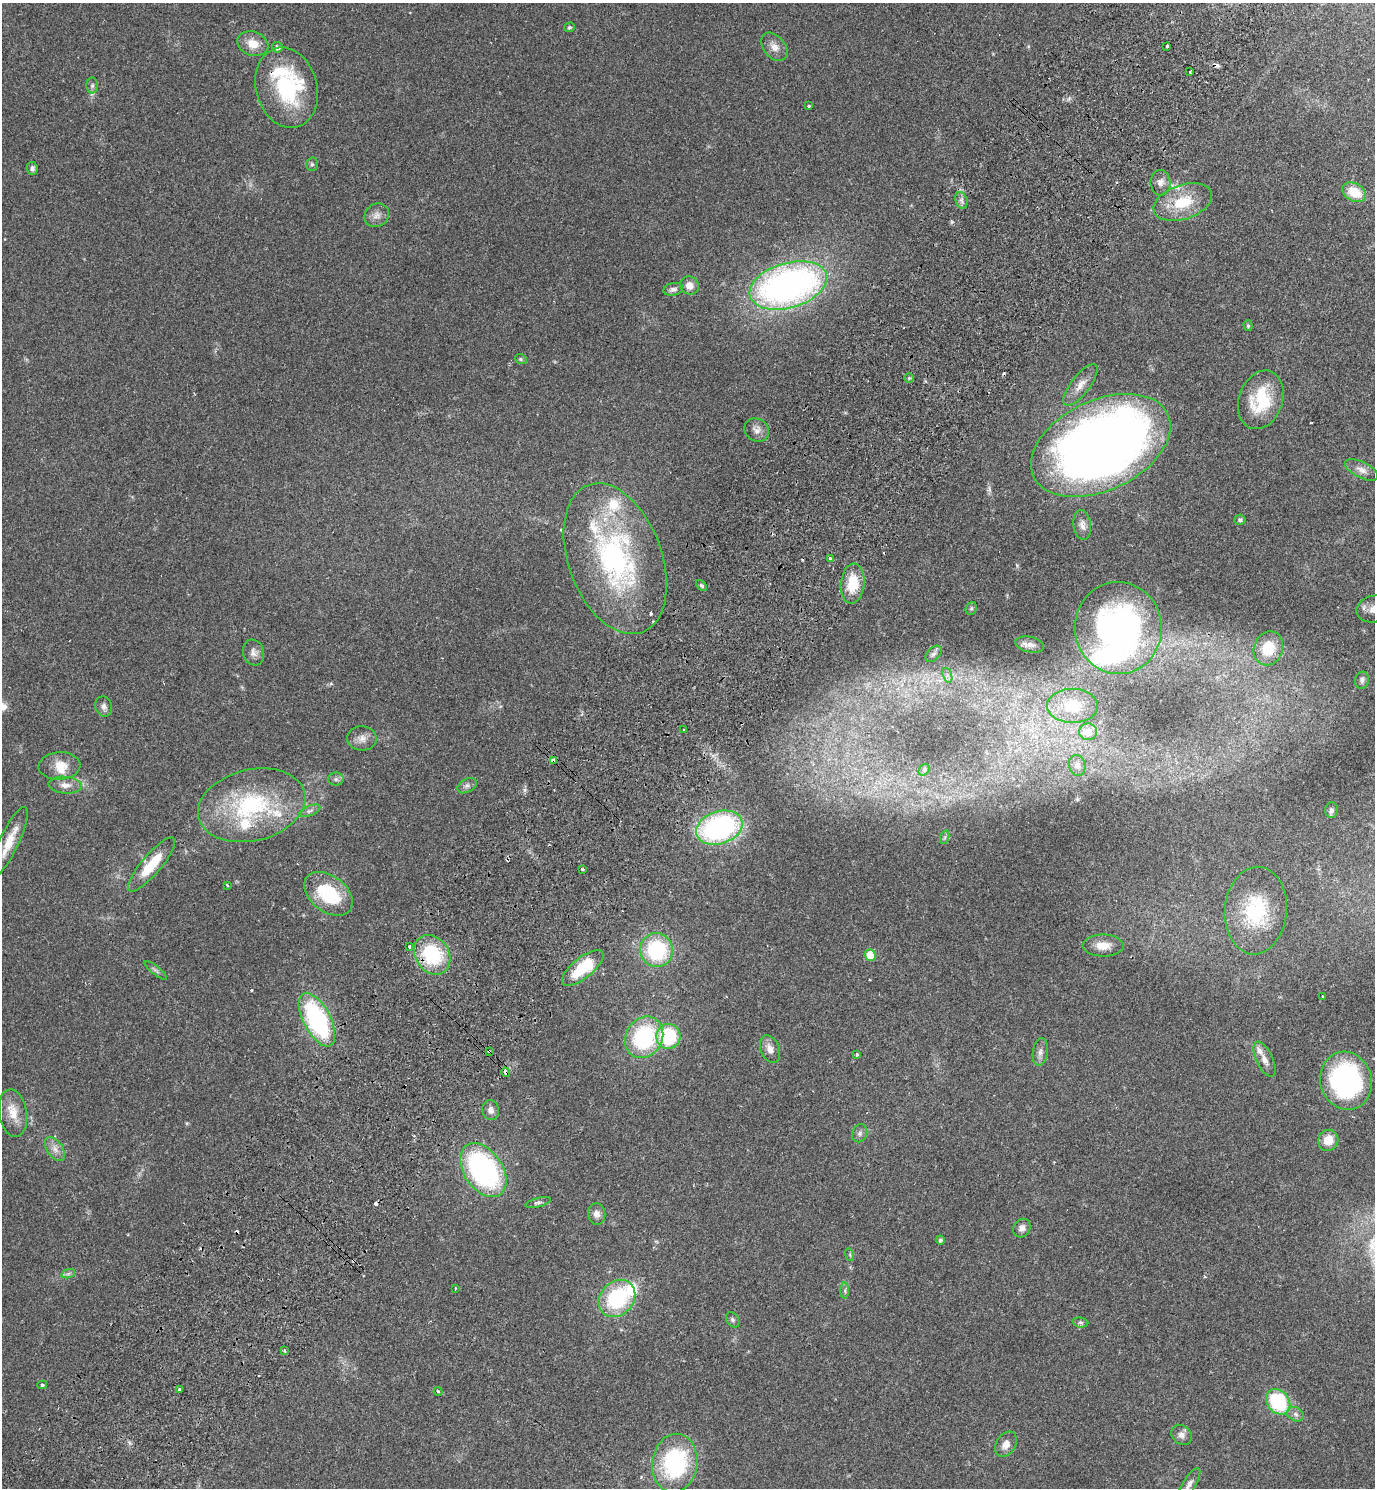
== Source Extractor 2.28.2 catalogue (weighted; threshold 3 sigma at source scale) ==
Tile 7 of 4 x 4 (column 3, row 2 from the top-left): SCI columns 2952-4324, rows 3013-4498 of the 6042 x 6022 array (HDU 1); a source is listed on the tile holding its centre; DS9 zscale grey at full resolution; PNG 1377 x 1490 px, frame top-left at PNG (2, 3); each listed source drawn as its Kron ellipse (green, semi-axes under 4 px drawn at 4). Shown black and unused: <1% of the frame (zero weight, under 2 of 3 exposures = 3% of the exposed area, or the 3 px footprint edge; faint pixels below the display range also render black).
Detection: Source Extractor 2.28.2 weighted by HDU 2 'WHT'; one run over the whole footprint, this tile lists its part. Background 0.0878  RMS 0.008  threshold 0.036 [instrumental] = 3 sigma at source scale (4.5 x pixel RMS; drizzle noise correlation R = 1.50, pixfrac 1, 0.05/0.05 arcsec/px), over >= 5 px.
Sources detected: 131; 8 cosmic-ray / hot-pixel residue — neither listed nor drawn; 13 inside a brighter listed object's ellipse — not listed separately; the other 110 listed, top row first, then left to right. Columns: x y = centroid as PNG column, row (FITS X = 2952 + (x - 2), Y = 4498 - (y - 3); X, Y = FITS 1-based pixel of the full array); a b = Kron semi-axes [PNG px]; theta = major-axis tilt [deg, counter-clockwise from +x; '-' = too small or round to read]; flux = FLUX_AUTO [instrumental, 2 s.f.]
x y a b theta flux
569 27 5 4 - 1.2
253 44 16 12 -19 11
1167 46 4 3 - 3.6
277 47 5 5 - 3.2
774 47 16 10 -50 6.3
1190 72 3 3 - 3
92 86 8 6 89 1.9
286 88 41 30 -75 70
809 106 3 3 - 1.8
312 164 7 5 -89 1.6
32 168 6 5 - 2.4
1160 183 13 10 -88 5.1
1354 192 13 9 -28 18
961 200 8 6 -72 2.6
1183 202 30 17 19 28
377 215 13 11 31 5.2
689 285 9 9 - 6.3
788 285 40 22 17 330
673 289 10 6 10 2.8
1248 326 5 4 - 1.3
521 359 6 4 -22 1.3
909 378 5 5 - 0.96
1080 385 25 9 53 8.9
1261 400 30 22 71 39
757 430 13 11 -30 5.3
1101 445 74 45 25 920
1361 470 18 8 -26 5.3
1240 520 5 5 - 1.7
1082 525 15 9 -82 4.9
615 559 78 47 -70 170
830 559 3 3 - 12
853 584 20 12 84 21
701 585 6 4 -45 1.3
971 608 7 5 69 1.4
1374 609 18 13 11 9.9
1118 628 46 43 -86 260
1030 645 14 8 -12 4.2
1268 648 17 14 70 21
254 653 13 10 -71 4.6
933 654 9 6 45 2.5
947 675 7 4 -71 2.2
1362 680 8 7 - 2.6
104 706 10 8 -75 3.2
1072 706 25 17 -1 27
684 729 3 2 - 1.4
1088 732 9 8 - 10
362 738 15 12 -3 6.1
553 761 4 3 - 5.9
1077 765 10 8 -75 4.3
59 766 21 13 3 13
924 770 6 5 - 1.1
336 779 8 6 0 2.2
65 785 17 8 -5 6
467 786 10 6 29 2.7
252 805 55 35 14 90
1331 810 8 6 87 2.2
310 811 11 5 23 2.3
719 828 24 16 18 150
945 837 7 4 71 1.4
9 842 38 9 65 16
151 865 34 9 50 25
583 870 3 3 - 2.8
227 885 3 2 - 0.73
329 894 27 18 -37 43
1256 911 44 31 84 54
1103 946 20 11 0 11
409 947 3 3 - 2.2
657 950 17 16 - 59
432 955 21 17 -56 52
870 955 5 5 - 22
583 968 25 10 39 37
156 970 14 4 -38 2
1323 997 3 2 - 0.89
317 1020 29 13 -62 110
668 1036 12 12 - 52
644 1037 21 18 58 76
770 1049 15 9 -67 6
489 1051 4 3 - 2
1040 1052 14 7 82 3.6
857 1054 3 3 - 1.5
1264 1059 19 8 -64 6.1
506 1072 4 3 - 5.5
1346 1081 29 26 -73 140
491 1110 10 8 -77 3.9
13 1113 24 14 -81 13
860 1133 9 7 67 2.6
1328 1140 11 10 - 11
55 1149 13 8 -56 5.2
483 1170 30 19 -56 140
538 1203 13 4 14 2.1
597 1214 10 8 -84 4.3
1022 1228 10 8 55 3.8
940 1240 4 4 - 1.8
850 1255 6 4 -73 0.96
68 1274 7 4 19 1.6
455 1288 3 2 - 0.56
845 1291 8 4 -89 1.5
617 1298 20 16 48 64
733 1320 8 6 -58 2
1080 1322 8 5 -6 1.6
284 1351 4 3 - 1.4
42 1385 5 4 - 1.1
180 1389 3 3 - 2.5
438 1391 4 3 - 2.2
1278 1402 14 11 -53 58
1295 1414 8 6 -30 2.8
1181 1435 11 9 -45 3.9
1006 1444 13 9 57 6.3
675 1463 29 22 82 86
1189 1485 19 6 59 4.2
Overlapping masked pixels (flux is a lower limit): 4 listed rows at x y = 553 761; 432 955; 489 1051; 506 1072
Isophote crosses this tile's border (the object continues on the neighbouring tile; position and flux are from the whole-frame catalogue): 2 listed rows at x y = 1374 609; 1189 1485
Unlisted compact peaks at least as high as the median listed source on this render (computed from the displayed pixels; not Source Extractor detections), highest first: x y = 952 222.